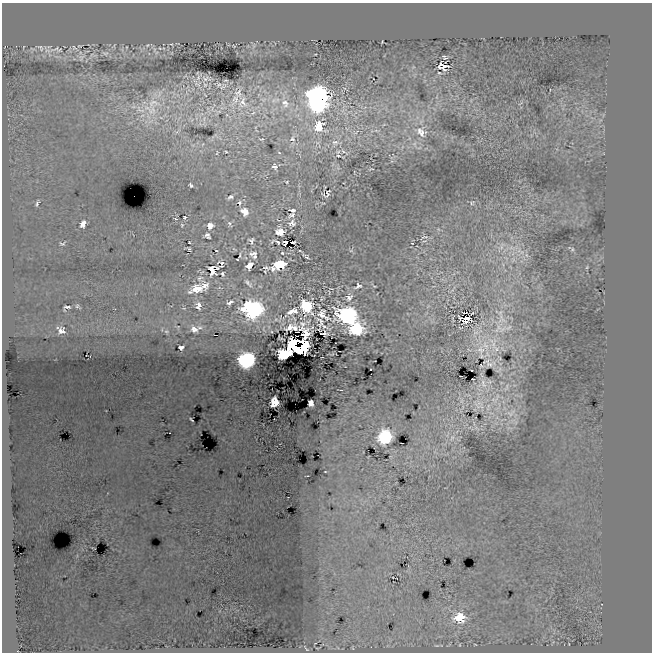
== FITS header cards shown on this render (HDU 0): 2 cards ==
NAXIS1  =                  650
NAXIS2  =                  650

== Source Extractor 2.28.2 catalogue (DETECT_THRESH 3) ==
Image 650 x 650 px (HDU 0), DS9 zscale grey, 1 PNG px = 1 image px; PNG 654 x 654 px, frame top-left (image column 1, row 650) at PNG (2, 3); no overlay
Background 20.3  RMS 19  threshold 57.8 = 3 sigma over >= 5 px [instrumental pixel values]
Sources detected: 188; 2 with non-positive FLUX_AUTO (blend fragments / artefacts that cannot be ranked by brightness) are not listed; the other 186 listed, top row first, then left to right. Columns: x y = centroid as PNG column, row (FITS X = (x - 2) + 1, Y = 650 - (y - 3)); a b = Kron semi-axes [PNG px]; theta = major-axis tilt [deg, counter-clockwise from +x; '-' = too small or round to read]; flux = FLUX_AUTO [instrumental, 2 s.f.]
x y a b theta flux
382 42 3 2 - 1200
171 44 6 5 - 2000
147 45 6 4 22 2200
254 45 14 8 -69 6600
234 46 5 3 - 1200
23 47 5 3 - 920
126 47 3 2 - 930
75 48 14 6 -36 6800
160 48 5 4 - 1600
47 50 23 14 -39 18000
60 50 12 7 40 6700
154 50 15 5 -63 4600
105 53 12 7 -13 6800
315 54 3 2 - 860
92 56 19 9 17 12000
81 57 13 11 5 9700
445 57 6 4 -28 4900
442 66 12 9 -27 19000
413 67 7 4 44 2700
440 73 12 5 -3 4500
207 78 18 10 3 9400
226 80 4 3 - 1700
197 83 23 11 -48 19000
205 85 9 7 -64 6100
219 85 10 8 -21 6100
223 86 14 9 34 6900
238 92 19 14 86 20000
158 94 28 12 35 27000
318 96 13 11 -2 400000
437 97 8 4 81 3000
235 99 27 12 59 28000
263 100 10 8 1 7400
274 100 10 8 45 8800
243 102 23 17 -86 35000
153 103 24 14 -10 35000
285 103 15 12 -69 20000
521 103 9 3 34 2500
317 104 10 9 - 170000
365 107 6 4 19 2300
140 109 19 11 -28 24000
150 109 27 14 -33 42000
218 112 17 9 -5 13000
253 113 7 4 43 3500
417 117 7 4 -72 4300
192 120 6 4 71 2200
204 120 14 4 90 2800
384 124 6 4 20 1700
318 126 16 13 65 31000
377 130 10 4 4 3900
356 132 12 4 25 5200
421 132 22 17 -36 35000
261 139 6 3 0 1500
292 139 11 8 49 7200
335 143 12 10 35 10000
203 144 5 3 - 1000
414 144 13 8 -80 9700
226 152 3 2 - 1400
344 152 17 5 -36 5400
217 153 7 3 68 1500
279 153 5 4 - 1600
338 156 8 6 -34 4000
274 166 8 6 -58 4500
338 168 5 5 - 2400
371 169 7 3 13 1200
287 182 4 3 - 1100
191 185 5 3 - 2300
328 193 16 7 67 4600
324 194 6 4 -42 1400
230 197 6 4 26 3600
37 203 9 5 66 3000
239 203 8 6 -87 3300
472 203 8 6 18 3000
292 210 7 3 -6 4900
244 211 7 6 - 17000
292 215 9 5 27 3800
185 217 3 3 - 1900
176 219 5 4 - 2100
229 223 8 5 -62 2800
292 223 9 8 - 6300
83 224 7 5 67 9900
182 225 6 5 - 1900
210 226 6 6 - 10000
280 232 7 6 - 17000
207 236 6 5 - 4000
424 237 15 6 14 5600
251 241 5 5 - 3800
272 241 5 2 - 1600
189 242 2 2 - 1200
278 242 5 2 - 1800
292 242 3 3 - 3400
62 243 9 6 15 2900
412 243 3 2 - 1300
501 246 21 8 59 14000
513 248 21 8 4 17000
188 249 6 3 -23 2300
234 249 7 3 -32 1100
572 249 7 5 85 2600
216 250 2 2 - 920
351 251 6 4 0 1600
522 252 18 7 37 12000
254 253 12 4 6 4300
282 253 4 3 - 1400
513 253 7 4 72 3800
240 255 4 2 - 1400
255 256 9 6 -12 4900
306 257 7 3 -34 2600
237 259 3 2 - 930
513 260 8 6 70 5100
221 264 6 5 - 5000
280 264 9 6 17 49000
249 265 6 5 - 15000
587 267 5 4 - 1500
266 268 7 6 - 2200
273 269 7 4 89 3700
212 270 7 6 - 28000
223 274 4 3 - 2100
200 278 9 7 23 4400
248 283 14 6 -44 4800
205 285 9 8 - 9500
358 286 11 7 24 5900
374 286 5 2 - 1300
197 289 15 9 17 24000
452 290 16 3 51 4100
349 297 12 9 58 8700
230 302 7 4 33 5300
247 304 11 5 35 30000
78 306 7 4 -30 2800
198 306 11 8 -84 9100
306 306 10 8 -62 71000
428 306 7 4 55 1800
66 307 11 6 22 4100
184 308 5 3 - 1400
254 309 11 9 38 330000
292 311 12 6 17 11000
500 313 11 7 41 9000
323 315 20 11 -41 15000
348 315 13 10 -6 230000
294 318 7 3 -49 1500
466 319 12 7 -1 20000
320 322 14 6 -46 9300
178 327 8 6 78 3700
499 327 22 11 55 27000
200 328 9 7 1 6100
291 328 40 10 -16 5500
508 328 17 7 24 9300
194 329 14 10 -35 14000
356 329 10 9 - 82000
61 330 16 13 -39 17000
166 332 8 7 - 4300
475 333 15 12 59 15000
303 343 6 4 -43 19000
494 344 26 12 77 35000
485 346 21 11 -77 28000
181 347 7 5 14 5500
297 348 16 10 -21 210000
496 349 10 9 - 10000
481 350 15 14 - 20000
284 354 10 6 13 130000
322 357 3 2 - 1200
246 360 10 9 - 280000
488 363 9 7 -31 4700
472 370 3 2 - 1200
499 370 6 3 30 2400
461 376 3 2 - 990
472 379 3 2 - 1500
489 382 11 6 3 5800
483 383 17 9 -77 5600
507 387 17 8 64 13000
341 390 3 2 - 1200
495 399 25 12 56 33000
462 401 9 8 - 7500
274 402 8 7 - 23000
311 403 5 4 - 8700
479 406 28 10 -31 30000
511 413 22 12 20 28000
191 419 5 2 - 1600
477 428 11 6 -38 6100
385 437 8 8 - 160000
452 438 12 7 53 9100
325 472 3 2 - 860
307 476 4 2 - 1000
459 617 10 8 -1 46000
315 643 3 2 - 730
475 644 3 2 - 770
436 645 5 3 - 1000
306 648 12 4 -48 2500
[2 non-positive-flux detections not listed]